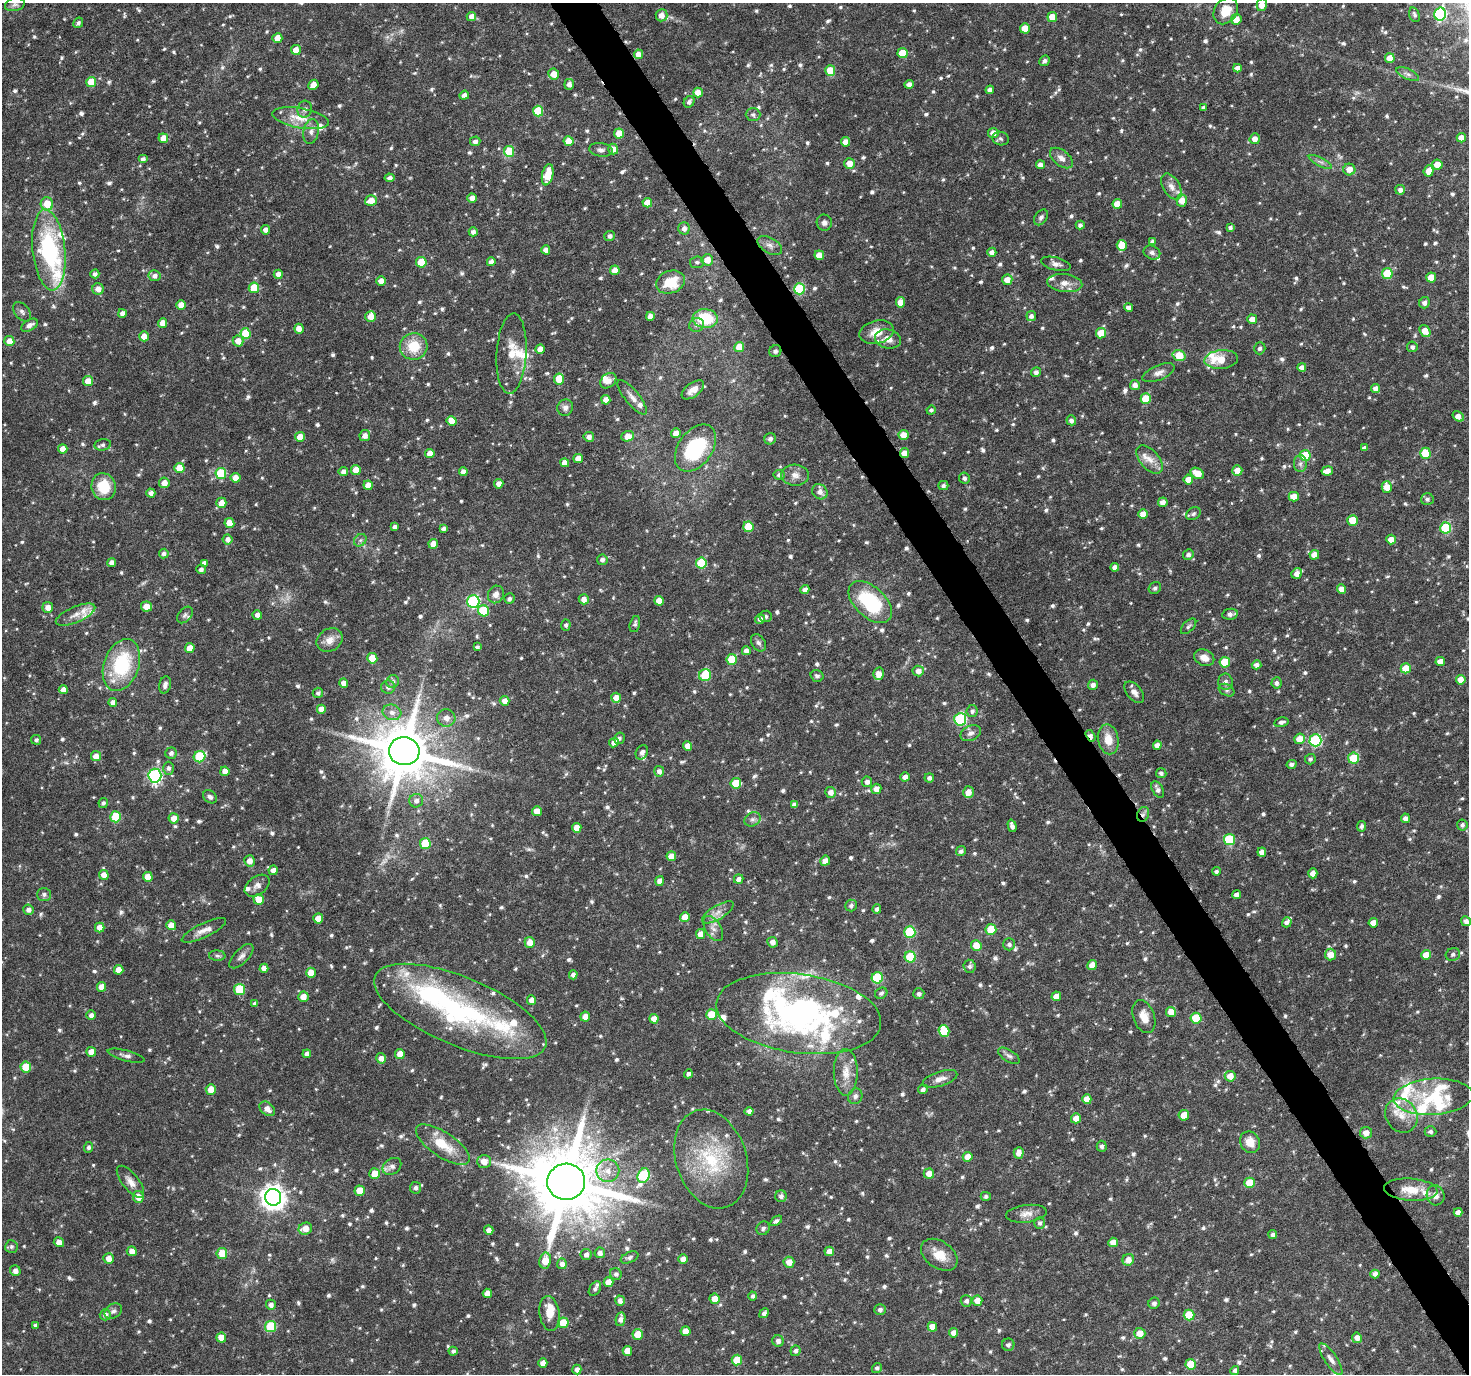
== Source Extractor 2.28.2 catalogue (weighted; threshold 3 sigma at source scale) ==
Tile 6 of 4 x 4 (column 2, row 2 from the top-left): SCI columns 1473-2939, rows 2862-4233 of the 5881 x 5789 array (HDU 1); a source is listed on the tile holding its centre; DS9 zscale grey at full resolution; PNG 1471 x 1376 px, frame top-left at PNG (2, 3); each listed source drawn as its Kron ellipse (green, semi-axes under 4 px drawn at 4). Shown black and unused: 3% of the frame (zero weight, under 5 of 10 exposures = <1% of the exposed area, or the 3 px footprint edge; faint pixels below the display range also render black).
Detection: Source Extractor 2.28.2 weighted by HDU 2 'WHT'; one run over the whole footprint, this tile lists its part. Background 0.035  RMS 0.0019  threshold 0.00757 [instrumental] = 3 sigma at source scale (4.09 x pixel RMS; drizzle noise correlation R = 1.36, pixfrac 0.8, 0.0396/0.0396 arcsec/px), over >= 5 px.
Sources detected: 1018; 3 too faint to see at this stretch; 4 inside a brighter object's white glare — neither listed nor drawn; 49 inside a brighter listed object's ellipse — not listed separately; of the other 962, all 500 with FLUX_AUTO >= 0.419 (the completeness limit of this list) listed and drawn (462 fainter detections not listed), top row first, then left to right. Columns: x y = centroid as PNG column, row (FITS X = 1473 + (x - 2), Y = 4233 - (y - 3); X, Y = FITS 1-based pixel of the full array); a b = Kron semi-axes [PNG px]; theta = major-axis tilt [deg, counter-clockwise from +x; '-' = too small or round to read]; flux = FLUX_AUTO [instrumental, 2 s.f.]
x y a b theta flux
15 4 10 6 11 0.55
1262 5 6 5 - 1.7
1226 11 14 11 54 3
1440 14 6 6 - 25
661 15 6 6 - 1.3
1414 15 7 5 -70 0.44
471 16 5 4 - 1.2
1052 17 5 5 - 2.3
1236 19 5 5 - 1.7
78 23 5 4 - 0.48
1025 28 5 5 - 2.5
277 38 5 5 - 1.7
296 50 5 5 - 1.6
903 53 5 5 - 4.1
638 54 4 4 - 1.7
1390 58 5 5 - 2.6
1045 61 5 5 - 0.51
1237 68 4 4 - 1
830 71 5 5 - 4.7
554 74 5 5 - 1.9
1408 74 12 5 -26 0.65
91 82 5 5 - 3.9
569 84 5 5 - 0.87
909 84 5 4 - 1
313 85 5 4 - 1.7
990 90 4 4 - 0.71
698 92 5 4 - 1.6
464 95 5 4 - 0.69
689 102 6 5 - 0.59
1204 107 3 3 - 0.49
305 109 8 7 - 0.71
538 111 5 5 - 6.6
753 115 7 6 - 0.46
301 118 29 10 -10 3.2
311 131 12 8 80 0.95
619 133 5 5 - 2.4
993 133 5 5 - 1.5
163 138 5 5 - 1.8
1461 138 4 4 - 1.7
1001 139 8 6 -13 0.46
1255 139 5 5 - 1.2
475 141 5 5 - 0.56
569 141 5 5 - 3
846 142 5 4 - 1.6
613 149 5 5 - 1.3
601 150 12 6 -7 0.66
509 151 5 5 - 5.7
1061 158 13 7 -39 1.2
143 159 5 4 - 0.59
1320 162 13 4 -27 0.58
850 163 5 5 - 1.9
1040 165 4 4 - 1.1
1437 165 5 5 - 2.3
1349 169 6 5 - 1.6
1429 171 5 5 - 1.9
548 175 11 5 77 3.8
389 178 5 4 - 0.62
1171 187 14 8 -59 1.2
1400 190 5 5 - 0.82
472 198 4 4 - 1.1
371 201 6 5 - 2.3
1182 201 6 5 - 1.6
647 203 5 5 - 2
47 204 6 6 - 2.8
1117 204 5 4 - 2.5
1041 217 9 6 54 0.51
824 223 8 7 - 0.72
1080 225 4 4 - 0.45
1230 227 4 4 - 0.46
684 228 6 5 - 0.84
265 230 5 4 - 0.85
473 232 4 4 - 0.74
610 236 5 5 - 0.65
1153 241 4 4 - 0.67
770 245 13 7 -31 0.94
1122 245 5 5 - 3
49 250 41 16 -84 18
546 250 4 4 - 1.2
992 252 4 4 - 0.87
1152 252 8 6 -24 0.6
819 255 5 4 - 1.8
707 260 5 5 - 1.8
421 262 5 5 - 5.9
491 262 4 4 - 0.86
697 262 7 6 - 0.43
1056 264 15 6 -14 0.91
615 270 5 5 - 1.9
1387 273 5 5 - 6.8
95 274 4 4 - 0.55
278 274 4 4 - 1.1
155 276 6 5 - 0.79
1431 277 5 5 - 3.1
1007 280 5 5 - 1.7
381 281 5 4 - 1.1
670 282 15 11 19 5
1065 283 17 9 -6 1.6
254 288 5 5 - 5.7
98 289 5 5 - 1.3
799 289 5 5 - 12
900 302 5 4 - 1.9
1424 303 6 5 - 0.76
181 305 5 4 - 1.8
1129 307 4 4 - 0.83
22 312 11 7 -50 0.64
122 313 4 4 - 0.79
650 316 4 4 - 1.2
1031 316 5 5 - 0.66
371 317 5 5 - 1.9
705 318 12 9 -6 6.5
1252 319 5 5 - 1.6
163 323 5 4 - 1.8
30 325 9 5 29 0.92
697 325 7 6 - 0.54
299 329 5 5 - 1.3
1425 331 6 4 -54 2.2
877 332 17 11 14 2.7
245 333 5 5 - 5.7
1101 333 5 5 - 3.6
144 336 5 4 - 2.1
888 339 13 9 -14 1.6
9 341 5 5 - 1.6
238 341 5 5 - 1.7
414 346 14 13 - 4.5
739 347 5 5 - 2.2
1412 347 5 5 - 0.49
1260 348 6 5 - 0.55
540 349 4 4 - 1.5
775 351 6 5 - 0.46
511 354 40 15 87 3.6
1179 355 6 5 - 4.3
1221 359 17 9 5 3.3
1302 367 4 4 - 0.91
1036 372 5 5 - 0.72
1159 373 17 7 22 1
559 379 5 5 - 3.9
88 381 5 5 - 1.9
608 381 9 6 42 1
1135 385 5 5 - 1
1376 388 4 4 - 1
693 390 13 7 37 1.3
632 397 21 7 -51 1.2
1146 399 5 5 - 5.6
606 400 4 4 - 1.7
565 408 8 8 - 0.77
931 410 5 4 - 0.45
1458 416 6 4 -35 1.3
1071 420 5 4 - 0.75
452 421 5 5 - 1.7
676 433 5 4 - 1.5
903 435 5 5 - 1.8
365 436 5 5 - 1
628 436 6 5 - 1.9
300 437 5 5 - 1.9
589 437 5 5 - 0.84
770 439 6 5 - 0.6
103 445 8 5 9 0.48
695 448 26 17 54 14
1364 448 4 4 - 0.47
63 449 4 4 - 1.6
430 453 5 4 - 1.8
904 453 5 4 - 1.7
1425 453 5 5 - 3.9
1305 455 5 5 - 7
578 458 5 4 - 1.6
1150 459 17 9 -48 1.7
565 463 4 4 - 1.6
1300 464 8 6 90 0.61
179 468 5 5 - 2.6
356 470 5 5 - 2.6
1237 470 5 5 - 1.7
343 471 5 4 - 0.77
1327 471 6 4 9 1.3
463 472 4 4 - 1
221 473 5 5 - 9.3
1197 473 7 5 -31 2.5
779 475 5 5 - 0.55
795 475 14 10 -3 1.4
236 478 5 4 - 2
964 478 5 5 - 0.62
1188 480 5 4 - 1.8
164 483 5 5 - 1.5
499 484 4 4 - 1.1
368 485 5 4 - 1.8
943 486 5 4 - 0.48
104 487 13 12 - 4.9
1387 487 6 5 - 2.1
820 492 8 7 - 1.1
151 493 4 4 - 0.74
1294 497 5 5 - 2
1427 499 6 6 - 0.46
1163 502 5 4 - 1.1
221 503 5 5 - 1.9
1143 514 5 5 - 1.7
1193 514 8 6 33 0.43
1353 520 5 5 - 3.9
229 523 5 4 - 2.4
394 527 3 3 - 0.46
748 527 5 5 - 5.3
443 528 4 4 - 0.52
1446 528 5 5 - 12
228 539 5 5 - 0.9
1391 539 5 5 - 1.8
360 540 7 5 44 0.46
433 544 5 4 - 1.6
164 554 5 5 - 0.62
1188 554 5 5 - 0.61
1314 555 5 5 - 1.8
602 560 5 5 - 0.6
112 563 4 4 - 0.85
204 563 4 4 - 0.65
701 563 5 5 - 8.5
1115 567 4 4 - 1.1
201 569 5 4 - 0.63
1297 573 6 5 - 1.2
1155 588 6 5 - 0.47
1341 589 5 4 - 1.4
805 590 4 4 - 0.96
496 594 9 7 66 1.1
509 599 5 5 - 0.51
584 599 5 5 - 1.1
473 601 6 6 - 22
659 601 5 5 - 2.1
870 602 26 15 -43 13
48 607 5 5 - 1.2
147 607 5 5 - 2.2
483 611 6 5 - 6.7
1230 614 8 5 11 0.7
75 615 21 8 23 1.6
185 615 9 6 50 0.48
257 615 4 4 - 0.82
766 616 6 5 - 0.46
760 619 5 4 - 0.73
635 624 8 5 76 0.43
566 625 5 4 - 0.42
1188 626 9 5 46 0.43
330 640 14 11 32 1.6
758 643 9 6 -56 0.55
477 647 4 3 - 0.42
190 648 5 5 - 1.8
746 651 4 4 - 1.1
372 658 5 5 - 3.9
1204 658 10 8 -25 1.6
732 659 5 5 - 6.3
1440 661 5 4 - 1.6
1225 662 5 5 - 4.9
121 665 27 17 70 12
1256 665 5 4 - 0.72
1406 668 5 5 - 3.6
918 671 5 5 - 1.1
878 674 6 5 - 1.4
705 675 6 6 - 7.8
817 676 6 5 - 0.48
1461 680 5 4 - 1.7
393 682 6 6 - 0.54
1225 682 8 7 - 0.71
344 683 4 4 - 1.3
1276 683 5 5 - 0.59
165 685 9 6 76 0.68
1093 685 5 5 - 0.77
388 687 7 6 - 0.63
63 690 4 4 - 1.1
1227 690 8 5 -27 0.42
1134 692 12 7 -49 1.1
318 693 5 5 - 0.49
616 698 5 5 - 1.8
504 701 5 5 - 1.1
113 702 4 4 - 1
321 709 4 4 - 1.7
972 711 6 5 - 0.47
392 712 9 7 -15 0.92
446 718 9 8 - 1.2
960 719 6 6 - 21
1281 722 7 4 10 0.5
971 733 10 7 25 0.78
1090 736 6 4 -57 1
619 738 6 5 - 0.45
1108 739 15 10 -78 2.5
1299 739 5 5 - 2.2
36 740 5 5 - 0.43
1315 740 6 6 - 20
614 743 5 4 - 1.4
1157 745 4 4 - 1
688 746 5 4 - 1.6
404 751 15 14 - 1200
642 752 7 6 - 0.67
171 753 5 5 - 0.62
96 756 5 5 - 1.7
200 757 6 5 - 10
1354 758 5 5 - 7.3
1310 759 5 5 - 0.43
1292 764 5 4 - 0.57
168 768 6 5 - 0.51
225 771 5 4 - 1.5
659 771 5 5 - 0.78
1161 773 5 5 - 0.48
155 776 7 6 - 34
905 777 5 4 - 0.9
929 778 5 4 - 0.58
867 782 5 5 - 0.77
736 783 5 5 - 4.6
876 789 5 5 - 1.4
1158 789 9 5 -60 0.65
831 792 5 5 - 1.1
968 792 6 5 - 1.5
210 797 7 6 - 0.5
416 801 7 6 - 0.76
103 803 5 4 - 0.43
794 805 4 4 - 0.77
537 811 5 4 - 1.9
1143 814 8 6 67 0.58
116 817 5 5 - 8.2
174 818 5 5 - 1.7
1405 818 4 4 - 0.84
753 819 8 6 29 0.62
1462 825 5 5 - 0.44
1012 826 6 4 -73 0.71
1361 826 5 4 - 0.47
577 828 5 4 - 1.8
1229 839 5 5 - 11
425 843 5 5 - 7.3
961 851 5 5 - 0.59
1262 852 4 4 - 1.2
671 856 5 4 - 1.7
249 861 5 5 - 1.3
825 861 5 4 - 1.3
273 870 5 4 - 1.1
1216 871 4 4 - 0.5
1313 873 5 4 - 1.4
104 875 5 4 - 1.5
148 877 5 5 - 2.1
739 879 5 4 - 0.89
659 881 5 4 - 1
257 886 14 9 37 1
44 894 7 6 - 0.55
1237 894 4 4 - 0.79
259 900 5 5 - 3
851 906 6 6 - 0.49
877 909 5 4 - 0.54
28 910 5 5 - 0.85
718 912 18 7 31 1.4
685 917 5 5 - 2
318 918 5 5 - 2
1466 921 5 4 - 0.89
1287 922 5 4 - 0.66
1373 923 5 4 - 1.6
171 925 5 5 - 1.8
100 927 5 5 - 1.5
713 928 14 8 -58 1.1
991 929 5 5 - 5.5
204 930 24 7 25 1.4
910 932 6 5 - 11
700 934 5 4 - 1.5
530 942 5 5 - 1.9
772 942 5 5 - 0.98
1009 944 6 6 - 0.55
976 945 5 5 - 2.5
1453 954 7 6 - 0.46
1330 955 6 5 - 2.1
1426 955 5 5 - 1.9
217 956 8 5 -3 0.43
241 956 15 7 45 0.87
910 957 5 5 - 8.3
1092 965 5 5 - 2
970 966 6 6 - 0.53
264 968 4 4 - 0.98
119 970 5 4 - 1.9
311 973 5 5 - 2.2
573 975 4 4 - 0.7
877 978 6 5 - 11
102 987 5 4 - 1.8
240 989 5 5 - 7.7
881 993 6 5 - 0.43
919 994 5 5 - 0.57
1056 996 5 4 - 1.6
303 997 5 5 - 1.7
532 1000 5 4 - 1.6
255 1003 4 4 - 0.49
460 1011 92 34 -23 33
1171 1012 5 5 - 1.9
711 1014 5 5 - 4.5
799 1014 83 39 -8 49
91 1015 5 4 - 0.79
585 1017 5 5 - 1.6
1144 1017 17 10 -69 2
1196 1018 5 5 - 6.1
654 1019 5 4 - 1.7
944 1031 6 5 - 4.7
91 1052 5 5 - 1.7
307 1054 4 4 - 0.75
400 1054 5 5 - 1.8
126 1056 19 5 -15 0.75
1009 1056 12 5 -33 0.61
381 1058 5 5 - 1.1
26 1067 5 5 - 4.8
846 1072 23 12 -89 2.5
688 1074 4 4 - 0.54
1230 1076 5 5 - 1.9
940 1079 18 7 18 1.2
211 1089 5 5 - 1.7
923 1089 5 4 - 0.63
855 1096 8 7 - 0.57
1433 1097 40 18 3 8.6
1087 1099 5 4 - 2
267 1109 9 6 -41 1.2
749 1111 4 4 - 0.79
1184 1115 5 5 - 2.1
1401 1116 18 15 -55 2.7
1076 1118 5 5 - 1.7
1430 1132 6 5 - 0.51
1366 1133 6 5 - 1.3
1250 1142 11 9 -59 2.3
443 1145 31 12 -34 4.5
1102 1146 5 5 - 0.48
89 1147 5 4 - 0.46
1019 1153 5 5 - 1.2
968 1157 5 5 - 2
711 1159 51 35 -72 14
484 1161 7 6 - 1.7
392 1166 10 7 35 0.86
608 1171 11 11 - 1.9
374 1174 5 5 - 2.4
929 1174 5 5 - 1.8
644 1176 7 6 - 16
130 1182 19 8 -51 1.4
566 1182 19 18 - 1900
1250 1183 5 5 - 4.3
415 1188 6 5 - 0.63
1411 1190 27 11 -4 3.3
360 1191 5 5 - 2.6
1436 1195 10 9 - 1.1
781 1196 6 6 - 0.54
986 1196 5 4 - 0.46
138 1197 6 5 - 1.9
273 1197 8 8 - 160
1458 1212 4 4 - 1.1
1026 1214 20 8 7 1.5
776 1221 7 4 35 0.47
1040 1223 6 5 - 0.48
763 1228 7 6 - 0.56
305 1229 7 6 - 1.9
489 1230 5 4 - 1
1273 1235 4 4 - 0.64
59 1242 5 4 - 1.3
1113 1242 5 5 - 1.7
11 1247 6 6 - 0.47
132 1251 5 5 - 1.3
829 1251 5 4 - 1.2
222 1253 5 5 - 3.3
600 1253 5 5 - 0.77
586 1254 5 5 - 0.69
939 1255 20 13 -35 3
630 1257 9 5 23 0.48
109 1258 5 5 - 1.3
683 1259 4 4 - 1.3
1128 1260 6 5 - 1.4
545 1261 8 6 79 2.5
789 1262 5 5 - 1.7
562 1264 5 5 - 0.87
15 1271 5 5 - 0.75
616 1274 6 5 - 0.44
1375 1274 4 4 - 0.81
608 1282 5 5 - 1.7
595 1289 8 5 57 0.48
487 1293 4 4 - 1.6
753 1296 4 4 - 0.42
714 1299 5 5 - 1.7
620 1301 5 4 - 0.81
966 1301 6 5 - 0.6
977 1301 5 5 - 1.7
1154 1303 6 5 - 0.6
271 1305 5 5 - 0.74
880 1310 5 5 - 0.55
113 1311 9 7 34 0.63
549 1313 17 10 -82 2.7
764 1313 5 4 - 0.56
105 1315 6 5 - 0.85
1189 1315 5 5 - 5.3
621 1319 7 4 79 0.83
563 1323 5 5 - 4.3
35 1325 4 4 - 0.45
271 1327 5 5 - 10
932 1327 5 4 - 1.8
685 1331 5 5 - 2
954 1333 5 4 - 1.2
1140 1333 5 5 - 1.9
638 1334 5 5 - 3.4
221 1338 5 5 - 2.2
1357 1338 5 5 - 1.2
778 1341 6 5 - 0.79
1008 1345 6 6 - 0.51
453 1351 4 4 - 0.53
627 1351 5 4 - 1.8
795 1351 5 5 - 0.48
1331 1359 18 6 -56 1.1
737 1360 5 5 - 4.3
543 1363 4 4 - 1.2
1191 1364 5 5 - 4.9
877 1368 5 5 - 0.48
577 1369 5 4 - 0.82
1235 1370 4 4 - 0.47
Overlapping masked pixels (flux is a lower limit): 3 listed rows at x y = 904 453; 1090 736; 1143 814
Isophote crosses this tile's border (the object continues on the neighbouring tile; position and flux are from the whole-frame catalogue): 2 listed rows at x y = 1262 5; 1466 921